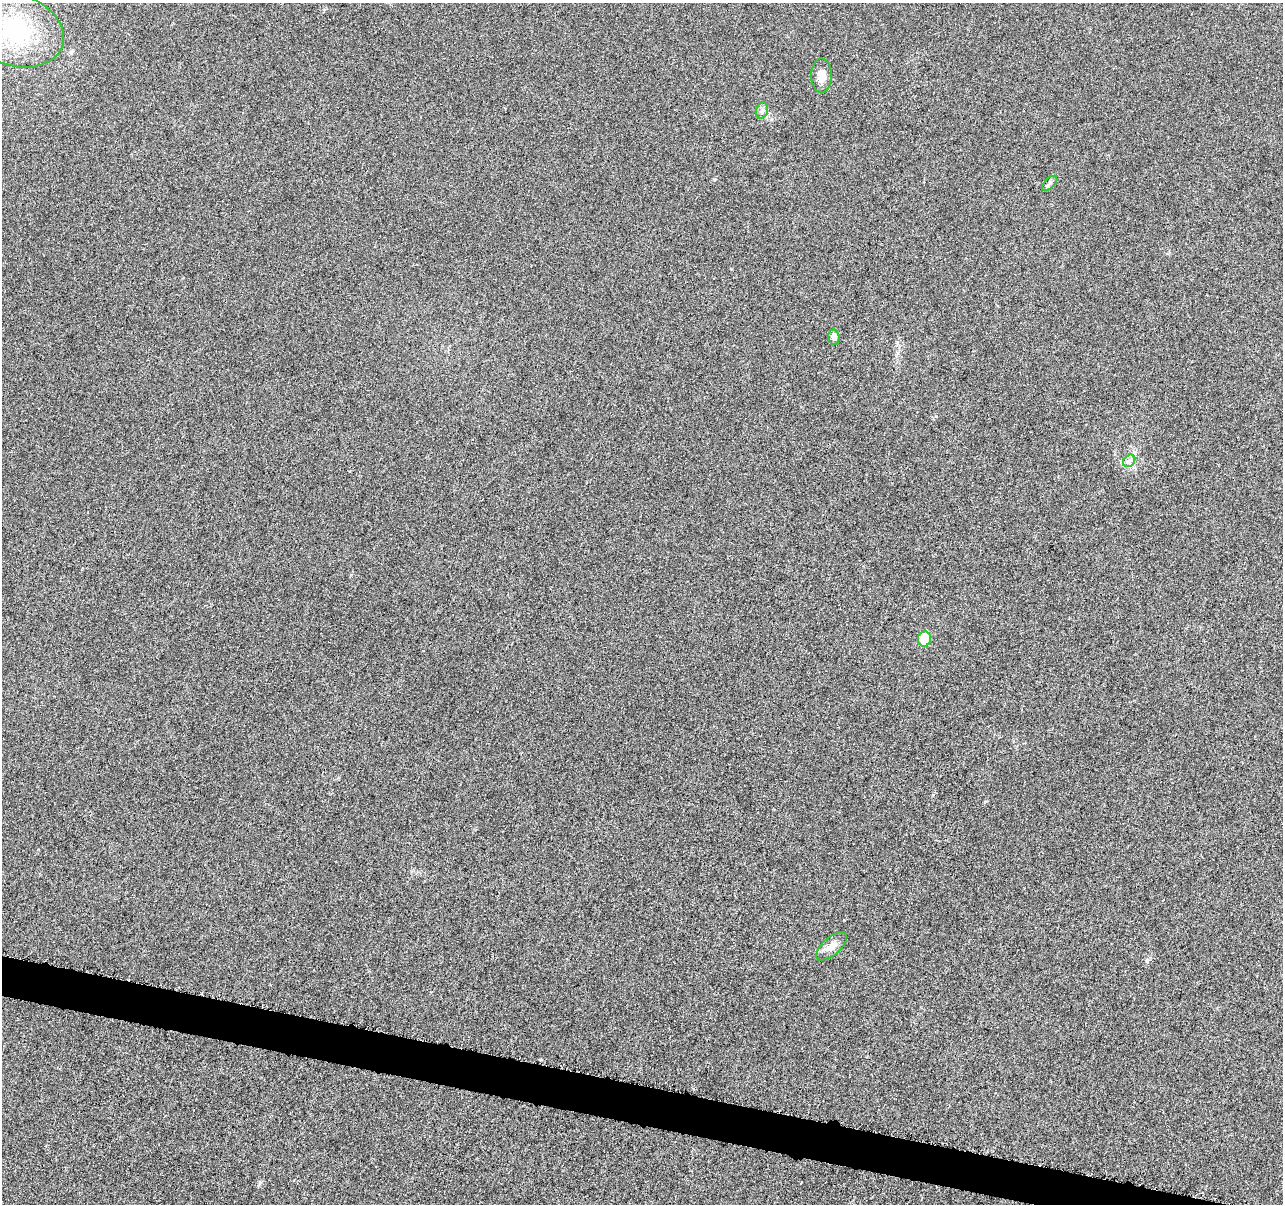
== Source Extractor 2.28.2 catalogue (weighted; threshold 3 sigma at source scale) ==
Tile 6 of 4 x 4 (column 2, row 2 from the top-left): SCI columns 1291-2571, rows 2689-3890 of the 5139 x 5321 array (HDU 1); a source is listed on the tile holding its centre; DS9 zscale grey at full resolution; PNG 1285 x 1206 px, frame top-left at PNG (2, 3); each listed source drawn as its Kron ellipse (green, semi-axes under 4 px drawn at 4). Shown black and unused: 3% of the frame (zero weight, under 4 of 8 exposures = <1% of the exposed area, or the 3 px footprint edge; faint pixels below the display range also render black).
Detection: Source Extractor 2.28.2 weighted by HDU 2 'WHT'; one run over the whole footprint, this tile lists its part. Background 0.00117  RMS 0.0022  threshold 0.00885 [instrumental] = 3 sigma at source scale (4.09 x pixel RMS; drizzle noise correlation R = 1.36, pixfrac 0.8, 0.0396/0.0396 arcsec/px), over >= 5 px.
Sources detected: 8; all 8 listed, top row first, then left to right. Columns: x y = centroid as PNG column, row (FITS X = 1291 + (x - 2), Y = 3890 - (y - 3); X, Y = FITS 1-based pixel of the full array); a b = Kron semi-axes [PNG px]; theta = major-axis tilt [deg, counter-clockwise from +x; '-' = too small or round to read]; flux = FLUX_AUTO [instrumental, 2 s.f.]
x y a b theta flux
16 30 49 35 -18 20
821 75 17 10 -89 1.9
762 110 8 6 74 0.59
1050 183 9 5 43 0.46
834 337 7 5 -85 0.86
1129 461 7 5 46 0.6
924 639 7 6 - 4.4
832 946 19 8 42 1.7
Isophote crosses this tile's border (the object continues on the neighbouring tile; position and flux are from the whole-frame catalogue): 1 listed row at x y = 16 30